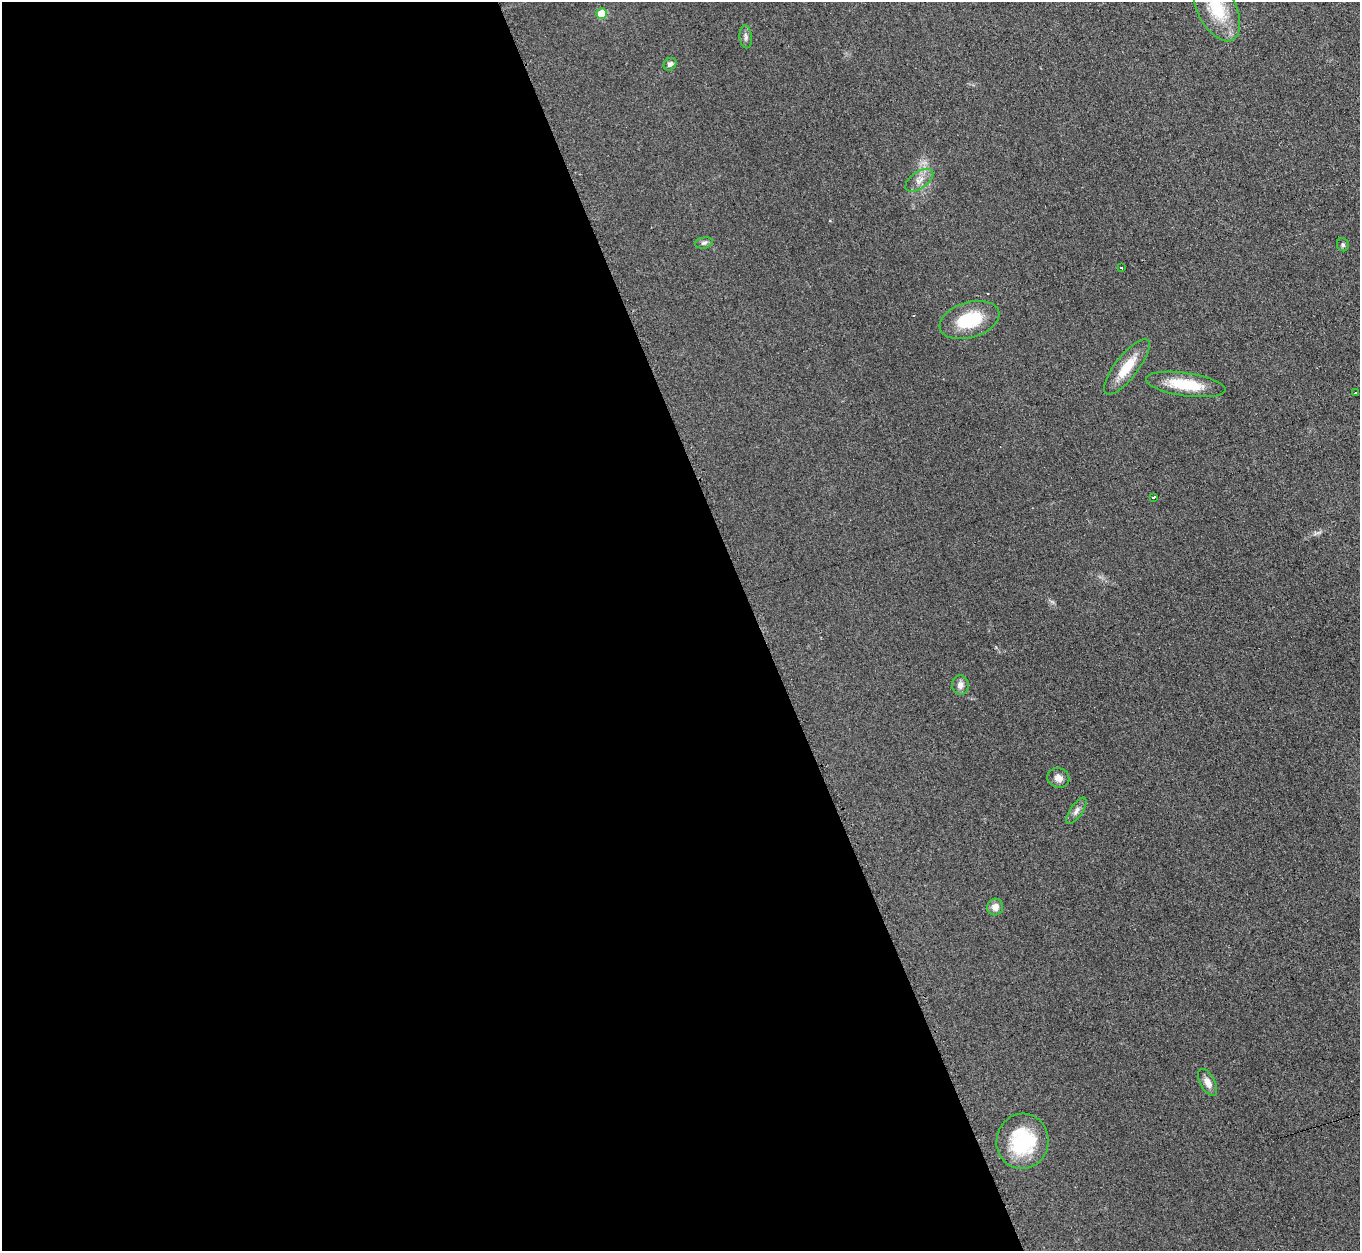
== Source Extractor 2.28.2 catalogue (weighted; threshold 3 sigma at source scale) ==
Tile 9 of 4 x 4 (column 1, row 3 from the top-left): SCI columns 19-1376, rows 1529-2777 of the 5460 x 5421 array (HDU 1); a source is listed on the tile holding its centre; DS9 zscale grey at full resolution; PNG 1362 x 1253 px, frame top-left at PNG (2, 2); each listed source drawn as its Kron ellipse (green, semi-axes under 4 px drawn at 4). Shown black and unused: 56% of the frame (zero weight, under 2 of 3 exposures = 2% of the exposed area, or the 3 px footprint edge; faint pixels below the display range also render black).
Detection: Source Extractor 2.28.2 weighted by HDU 2 'WHT'; one run over the whole footprint, this tile lists its part. Background 0.0959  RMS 0.012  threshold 0.0519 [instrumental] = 3 sigma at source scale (4.5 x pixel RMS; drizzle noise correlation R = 1.50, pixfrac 1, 0.05/0.05 arcsec/px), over >= 5 px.
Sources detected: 20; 1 cosmic-ray / hot-pixel residue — neither listed nor drawn; the other 19 listed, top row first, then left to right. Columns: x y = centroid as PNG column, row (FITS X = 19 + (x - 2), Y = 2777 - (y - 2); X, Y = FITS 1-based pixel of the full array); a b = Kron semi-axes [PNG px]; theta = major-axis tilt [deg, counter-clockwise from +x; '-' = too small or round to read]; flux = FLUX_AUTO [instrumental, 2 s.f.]
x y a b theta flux
1217 9 35 19 -64 52
602 14 5 5 - 30
746 37 11 6 -84 3.7
670 64 7 5 44 3.5
919 180 16 8 35 9.1
704 243 9 5 9 2.9
1343 245 6 6 - 2.2
1121 267 3 2 - 1.5
969 320 31 18 17 48
1127 367 34 11 52 28
1186 384 40 11 -8 39
1355 393 3 3 - 5.7
1153 497 4 2 - 1.9
960 685 9 8 - 5.6
1058 778 11 9 -22 7.7
1076 811 15 6 56 5.3
995 907 8 8 - 8.5
1208 1082 15 7 -61 7.4
1022 1141 28 26 81 73
Isophote crosses this tile's border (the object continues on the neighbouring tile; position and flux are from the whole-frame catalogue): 1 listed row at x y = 1217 9